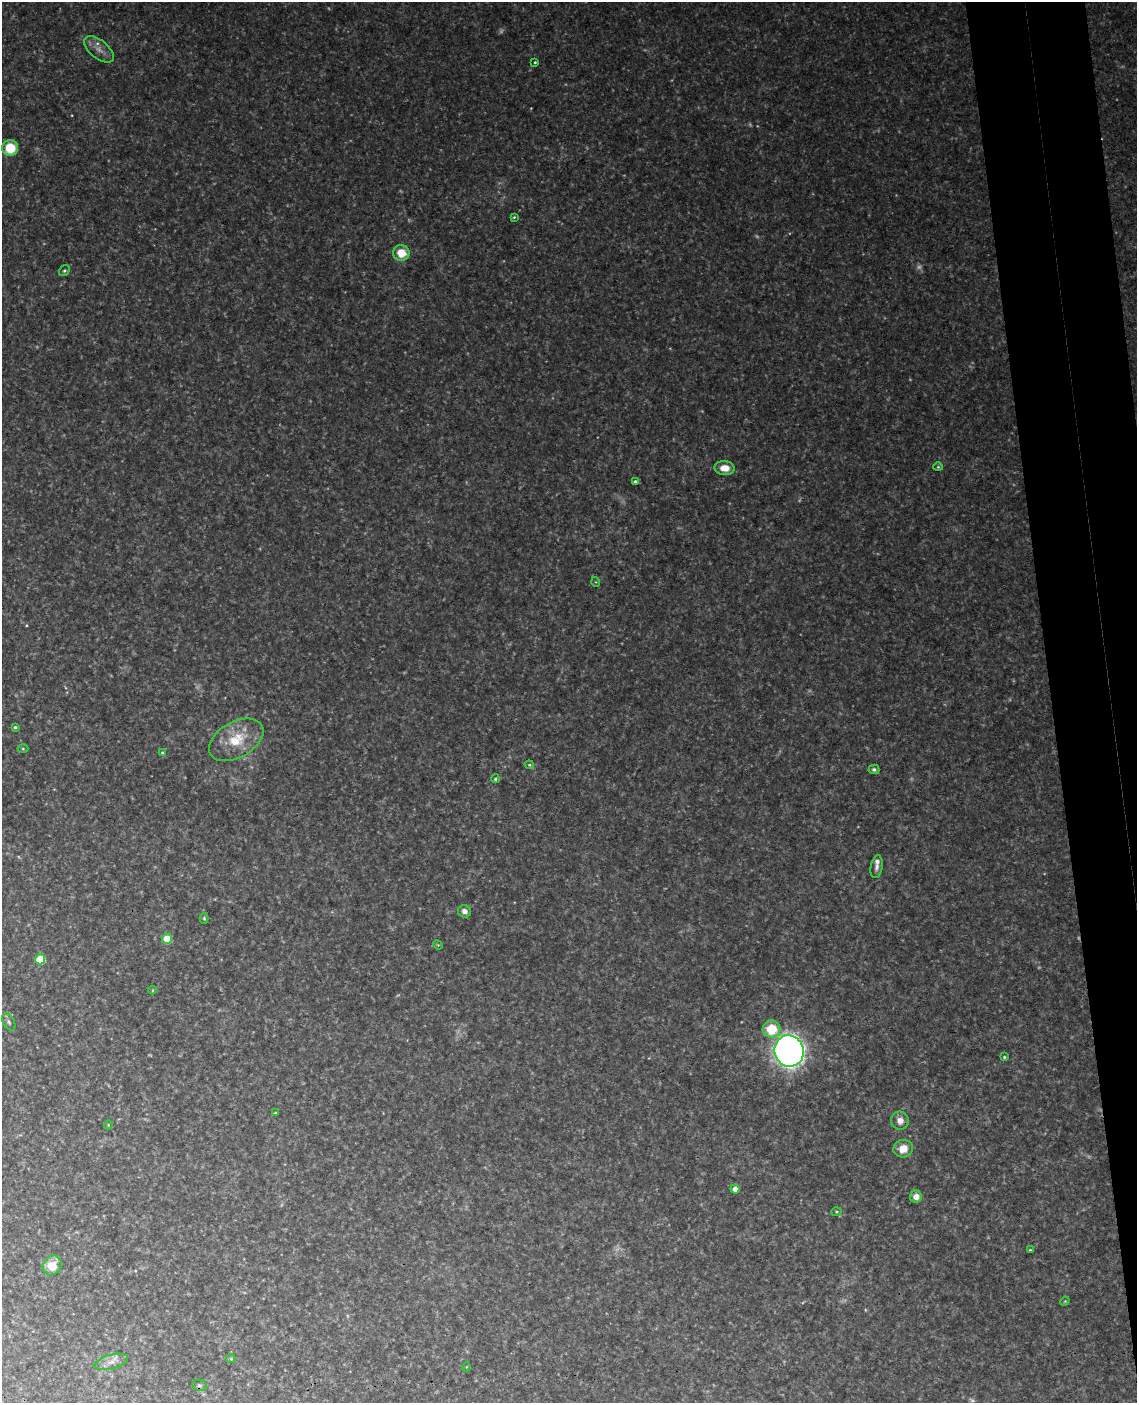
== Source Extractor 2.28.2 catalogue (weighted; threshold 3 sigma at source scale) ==
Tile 6 of 4 x 3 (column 2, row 2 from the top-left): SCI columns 1194-2328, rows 1642-3042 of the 4653 x 4581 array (HDU 1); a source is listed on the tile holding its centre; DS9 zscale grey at full resolution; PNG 1139 x 1405 px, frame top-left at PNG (2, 2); each listed source drawn as its Kron ellipse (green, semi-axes under 4 px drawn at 4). Shown black and unused: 7% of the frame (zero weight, under 3 of 4 exposures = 6% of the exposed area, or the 3 px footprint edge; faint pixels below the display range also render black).
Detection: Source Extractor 2.28.2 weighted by HDU 2 'WHT'; one run over the whole footprint, this tile lists its part. Background 0.11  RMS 0.0098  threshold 0.0442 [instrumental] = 3 sigma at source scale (4.5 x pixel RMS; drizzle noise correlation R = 1.50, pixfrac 1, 0.05/0.05 arcsec/px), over >= 5 px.
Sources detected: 51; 8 too faint to see at this stretch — neither listed nor drawn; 1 inside a brighter listed object's ellipse — not listed separately; the other 42 listed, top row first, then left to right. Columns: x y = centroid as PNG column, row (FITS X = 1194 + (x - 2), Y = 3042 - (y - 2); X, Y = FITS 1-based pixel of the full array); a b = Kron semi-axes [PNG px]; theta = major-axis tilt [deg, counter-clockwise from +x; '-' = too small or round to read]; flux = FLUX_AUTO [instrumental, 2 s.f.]
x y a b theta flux
99 49 17 9 -39 8.5
535 62 3 3 - 1
10 148 8 8 - 30
514 217 3 3 - 1.1
401 253 8 8 - 20
64 271 6 5 - 1.6
938 467 4 4 - 1.1
725 468 10 7 -2 12
635 482 3 3 - 1.9
596 582 5 3 - 0.83
15 727 3 3 - 1.4
236 740 29 18 29 37
23 749 5 3 - 0.98
162 753 4 3 - 0.91
529 765 4 3 - 1
874 769 5 4 - 2.4
495 779 4 4 - 1.6
877 867 11 6 80 4.3
464 911 6 6 - 5.3
204 918 5 4 - 1.4
167 939 5 5 - 32
438 945 5 4 - 0.9
40 959 5 5 - 56
152 990 4 3 - 0.72
9 1022 9 5 -61 2.3
771 1029 9 8 - 31
789 1051 16 14 -72 640
1004 1057 4 3 - 1.1
275 1113 4 3 - 1.1
900 1121 9 8 - 8
108 1125 4 3 - 0.86
903 1149 10 8 16 13
735 1189 4 4 - 8.7
916 1197 6 6 - 7.6
836 1212 5 3 - 1.1
1030 1250 3 3 - 0.93
52 1266 10 9 - 19
1065 1301 5 4 - 0.95
231 1359 5 4 - 1
111 1362 17 7 15 7.5
466 1367 4 3 - 0.7
199 1385 7 5 -11 2.1